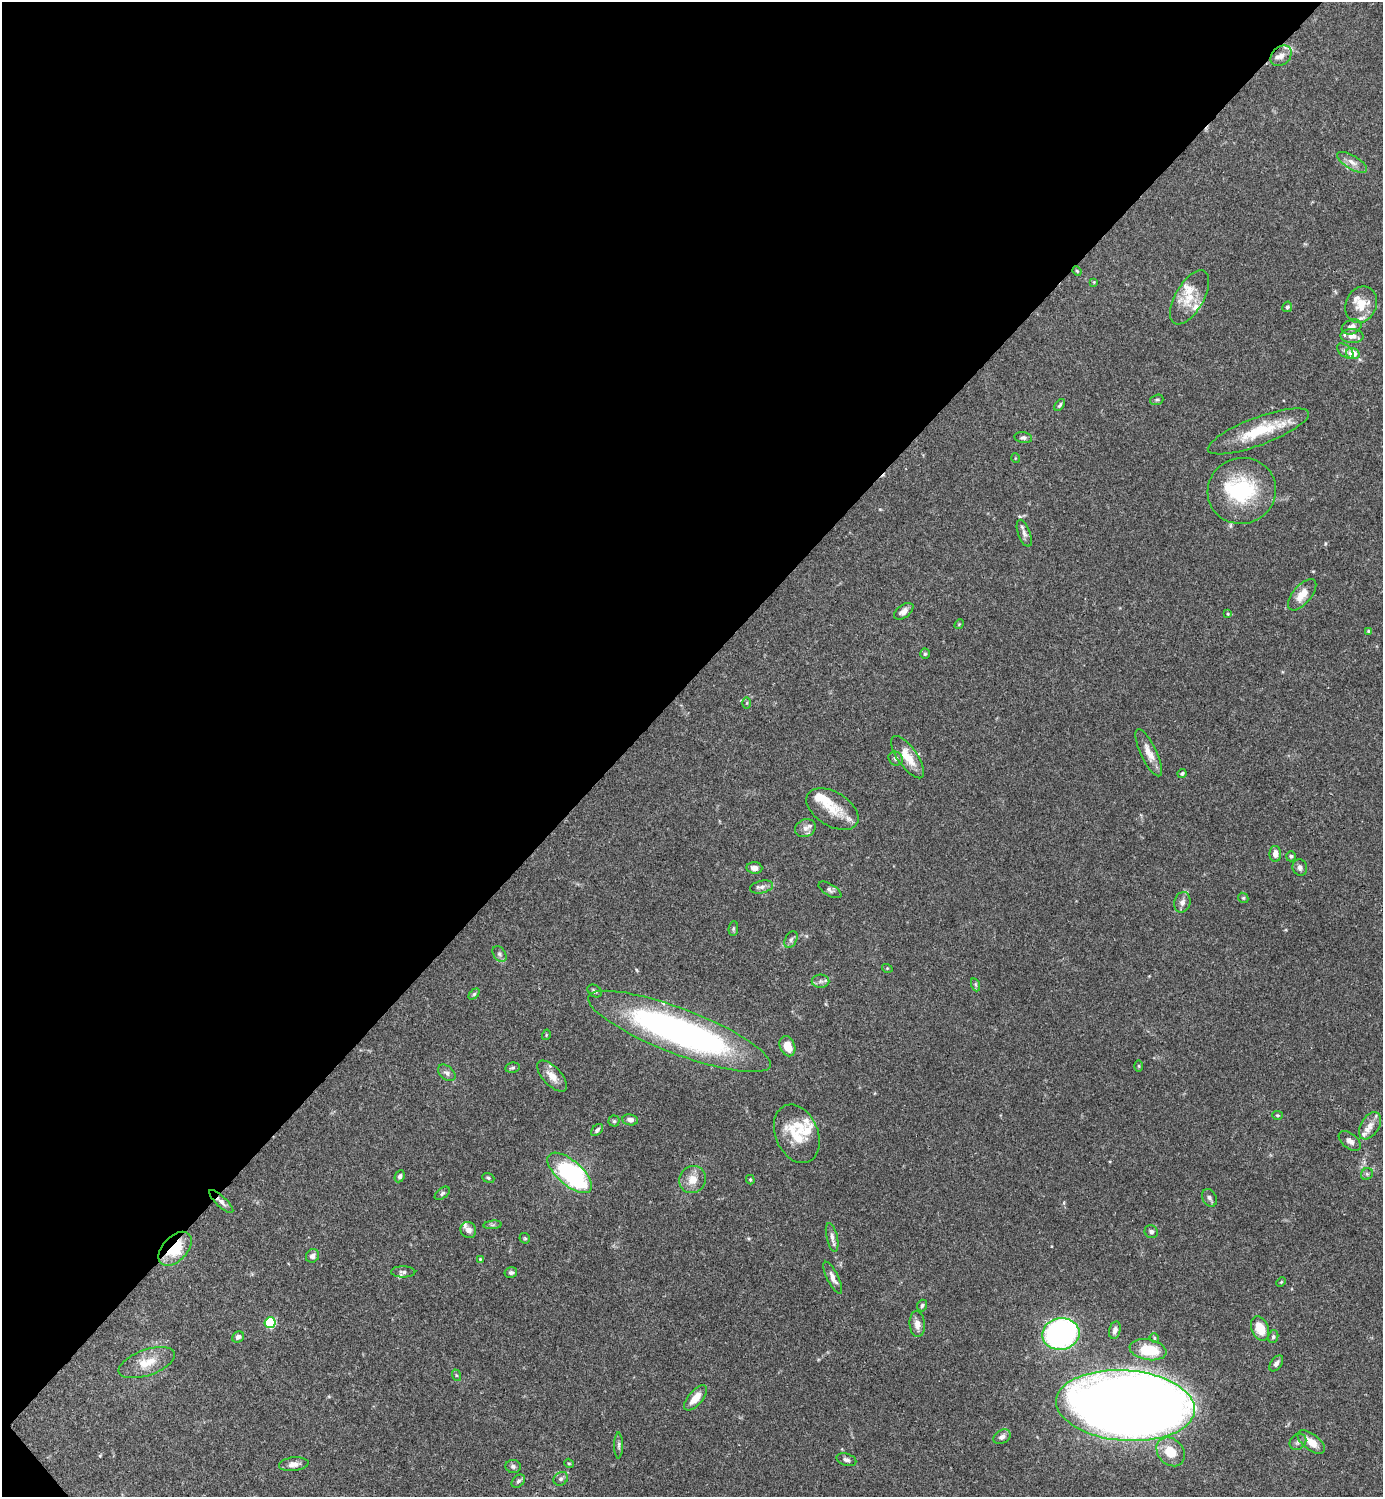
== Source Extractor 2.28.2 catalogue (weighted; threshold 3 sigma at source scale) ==
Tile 5 of 4 x 4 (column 1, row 2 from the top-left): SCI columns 300-1680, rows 2989-4483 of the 5981 x 5981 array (HDU 1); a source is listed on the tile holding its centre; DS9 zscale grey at full resolution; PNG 1385 x 1499 px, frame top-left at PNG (2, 2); each listed source drawn as its Kron ellipse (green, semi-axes under 4 px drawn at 4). Shown black and unused: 46% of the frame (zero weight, under 3 of 4 exposures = <1% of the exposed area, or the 3 px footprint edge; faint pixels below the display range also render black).
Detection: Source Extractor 2.28.2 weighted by HDU 2 'WHT'; one run over the whole footprint, this tile lists its part. Background 0.066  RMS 0.0032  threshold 0.0144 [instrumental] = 3 sigma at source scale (4.5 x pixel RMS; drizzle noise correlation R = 1.50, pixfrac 1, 0.05/0.05 arcsec/px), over >= 5 px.
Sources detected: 123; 1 inside a brighter object's white glare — neither listed nor drawn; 14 inside a brighter listed object's ellipse — not listed separately; the other 108 listed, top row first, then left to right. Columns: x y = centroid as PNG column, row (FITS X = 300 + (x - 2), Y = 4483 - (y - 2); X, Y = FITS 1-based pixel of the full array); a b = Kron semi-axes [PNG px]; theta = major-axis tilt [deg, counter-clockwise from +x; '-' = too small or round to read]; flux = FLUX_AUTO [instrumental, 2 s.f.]
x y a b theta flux
1281 56 12 9 45 2.2
1352 162 17 6 -30 2.1
1077 271 5 3 - 0.32
1094 282 4 4 - 0.26
1189 297 30 14 60 7.2
1361 305 19 15 65 6.3
1287 307 5 4 - 0.59
1352 327 10 7 21 2.2
1352 336 11 7 -3 2.3
1345 351 10 5 -39 0.99
1353 353 7 5 -17 4
1157 400 6 5 - 0.51
1060 405 7 3 53 0.52
1258 431 54 14 21 14
1023 438 9 5 -8 0.77
1015 458 5 3 - 0.26
1242 491 34 33 - 25
1024 533 14 6 -70 1.3
1302 595 19 9 49 3.7
904 611 11 6 36 1.6
1228 614 4 3 - 0.3
959 624 5 4 - 0.3
1368 631 4 3 - 0.35
925 654 5 4 - 0.51
747 703 5 3 - 0.34
1149 753 26 8 -65 3.5
908 757 25 9 -55 6.5
896 759 7 6 - 0.83
1182 773 4 4 - 0.57
832 809 29 17 -31 7.7
805 828 10 8 24 1.6
1275 854 8 6 -89 2
1291 856 5 4 - 0.51
1300 867 8 7 - 1.1
754 868 8 5 -5 1.7
761 887 12 6 13 1.4
830 890 13 6 -31 0.95
1243 898 5 5 - 0.41
1182 902 10 8 75 1.6
733 929 7 4 84 0.51
791 940 9 5 63 0.86
499 954 9 6 -53 0.82
887 968 5 3 - 0.31
821 981 9 6 0 1.1
976 985 6 4 -71 0.54
595 991 8 5 -33 0.8
474 994 6 4 45 0.47
679 1031 97 22 -21 120
546 1035 5 3 - 0.29
787 1046 10 7 -67 4.3
1139 1066 6 4 -89 0.34
512 1068 7 5 11 0.6
447 1073 10 6 -40 1
552 1076 19 9 -46 3.2
1277 1115 5 4 - 0.41
630 1120 8 5 -8 1.3
614 1121 5 5 - 0.53
1370 1126 15 9 58 2.9
597 1130 7 4 46 0.74
797 1134 30 21 -67 12
1350 1141 13 7 -38 1.9
570 1173 27 12 -41 46
1367 1174 6 5 - 0.64
400 1176 6 4 63 0.74
488 1178 6 4 -22 0.49
692 1179 14 13 - 3.9
750 1180 5 4 - 0.35
442 1193 9 5 38 0.65
1209 1198 9 6 -59 1.1
221 1202 16 5 -43 1.5
493 1225 9 3 5 0.57
468 1230 8 7 - 1.6
1151 1232 7 6 - 0.99
832 1237 15 5 -77 1.5
525 1238 6 5 - 0.39
175 1249 20 12 46 11
312 1256 7 6 - 1.2
480 1259 4 4 - 0.26
403 1272 12 5 0 1.1
511 1273 6 5 - 0.78
833 1278 17 5 -64 1.9
1281 1282 5 3 - 0.3
922 1305 6 5 - 0.66
270 1323 5 5 - 24
917 1324 13 7 -85 2.2
1260 1328 12 8 -69 5.7
1115 1330 9 5 76 1.4
1061 1334 19 15 11 89
238 1337 6 5 - 1
1273 1337 6 5 - 0.65
1154 1338 5 4 - 0.39
1148 1350 19 10 -10 11
147 1363 29 13 20 6.3
1276 1363 9 5 53 1.1
456 1375 6 4 -72 0.38
696 1398 15 7 49 4.1
1125 1406 69 35 -4 820
1002 1437 9 6 30 1.4
1298 1442 9 7 41 1.1
1311 1442 16 8 -37 4
619 1445 13 4 90 0.76
1171 1452 16 12 -46 6.7
846 1460 10 6 -16 0.94
569 1463 5 4 - 0.38
294 1464 15 6 5 2.1
513 1466 7 6 - 0.83
561 1479 8 6 37 0.9
518 1481 7 5 44 0.68
Overlapping masked pixels (flux is a lower limit): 2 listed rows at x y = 221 1202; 175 1249